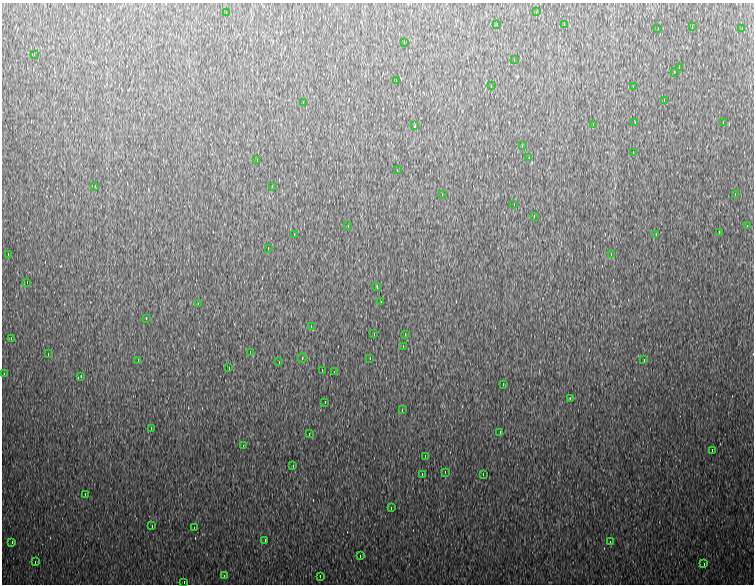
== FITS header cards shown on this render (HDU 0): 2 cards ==
NAXIS1  =                  752
NAXIS2  =                  582

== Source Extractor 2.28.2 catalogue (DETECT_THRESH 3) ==
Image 752 x 582 px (HDU 0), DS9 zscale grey, 1 PNG px = 1 image px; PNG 756 x 586 px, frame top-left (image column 1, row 582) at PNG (2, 3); each listed source drawn as its Kron ellipse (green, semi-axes under 4 px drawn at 4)
Background 1020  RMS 21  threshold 63.4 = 3 sigma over >= 5 px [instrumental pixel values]
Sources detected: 89; all 89 listed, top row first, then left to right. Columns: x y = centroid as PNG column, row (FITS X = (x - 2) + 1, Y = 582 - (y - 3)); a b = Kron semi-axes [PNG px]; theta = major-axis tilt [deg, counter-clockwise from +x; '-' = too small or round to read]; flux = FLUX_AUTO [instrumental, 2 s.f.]
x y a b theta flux
226 12 3 2 - 7700
536 12 4 2 - 9200
497 24 3 2 - 2200
564 24 4 2 - 9000
692 26 3 2 - 1700
658 28 3 2 - 1900
742 28 4 2 - 10000
404 42 3 2 - 9900
34 54 3 2 - 5100
514 60 3 2 - 26000
679 68 4 2 - 5900
674 72 3 2 - 110000
396 80 3 2 - 10000
491 86 3 2 - 10000
633 86 3 2 - 9300
664 100 4 2 - 23000
303 102 4 2 - 6000
635 122 4 2 - 5100
723 122 4 2 - 10000
593 124 4 2 - 23000
415 126 4 2 - 3300
522 146 4 2 - 12000
633 152 3 2 - 890
529 158 4 2 - 9300
257 160 4 2 - 7400
397 170 3 2 - 5300
95 186 3 2 - 2000
272 186 4 2 - 8700
442 194 3 2 - 2200
735 194 4 2 - 48000
514 204 3 2 - 1400
534 216 4 2 - 16000
348 226 3 2 - 6900
747 226 3 2 - 2900
719 232 4 2 - 14000
294 234 3 2 - 1300
656 234 4 2 - 4600
268 248 3 2 - 9200
8 254 3 2 - 5000
611 254 4 2 - 10000
27 282 3 2 - 7700
377 286 4 2 - 1200
381 302 3 2 - 9700
198 304 4 2 - 11000
146 318 3 3 - 1200
311 326 4 2 - 8600
374 334 3 2 - 1100
405 334 4 2 - 9500
11 338 4 2 - 35000
403 346 3 2 - 9200
250 352 3 2 - 9900
48 354 3 2 - 5300
302 358 4 3 - 2300
370 358 4 2 - 15000
138 360 4 2 - 8800
644 360 4 2 - 10000
279 362 3 2 - 3400
229 368 3 2 - 10000
322 370 4 2 - 10000
334 372 3 2 - 1400
4 374 4 2 - 10000
81 376 4 2 - 6400
503 384 4 2 - 11000
570 398 3 2 - 12000
325 402 3 2 - 10000
402 410 4 2 - 11000
151 428 4 2 - 12000
500 432 3 2 - 3300
309 434 3 2 - 930
243 446 4 2 - 9400
712 450 3 2 - 11000
425 456 4 2 - 11000
293 466 3 2 - 9100
445 472 4 2 - 10000
422 474 4 2 - 6600
483 474 4 2 - 79000
85 494 3 2 - 5100
391 508 4 2 - 9900
152 526 4 2 - 9600
194 528 3 2 - 3500
265 540 3 2 - 2200
12 542 4 2 - 21000
610 542 3 2 - 9800
360 556 4 2 - 8800
35 562 3 2 - 9200
704 564 3 2 - 1300
224 576 4 2 - 10000
320 576 3 2 - 4900
184 582 3 2 - 3200
At the frame edge (FLAGS 8, measured only in part): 1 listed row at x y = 184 582